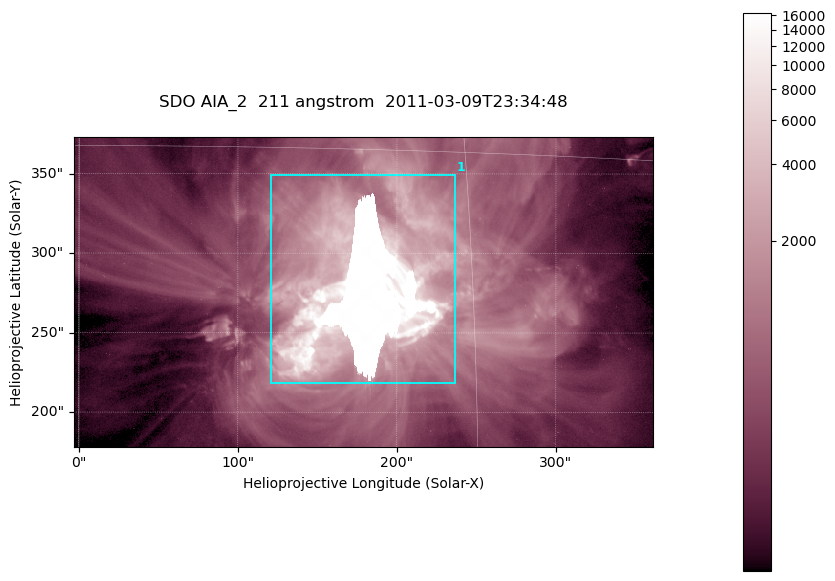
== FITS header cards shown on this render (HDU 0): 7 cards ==
TELESCOP= 'SDO     '           /
INSTRUME= 'AIA_2   '           /
WAVELNTH=                  211 /
WAVEUNIT= 'angstrom'           /
DATE-OBS= '2011-03-09T23:34:48.62' /
CTYPE1  = 'HPLN-TAN'           /
CTYPE2  = 'HPLT-TAN'           /

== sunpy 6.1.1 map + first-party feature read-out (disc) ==
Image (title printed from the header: SDO AIA_2  211 angstrom  2011-03-09T23:34:48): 606 x 324 px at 0.601 arcsec/px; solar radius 967 arcsec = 1609 px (partial field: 2.4% of the solar disc is inside the frame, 100% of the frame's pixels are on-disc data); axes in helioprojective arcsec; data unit not stated in the header (colour bar unlabelled)
Pointing: header CRPIX1/2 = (2040.79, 2040.71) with CRVAL1/2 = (0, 0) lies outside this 606 x 324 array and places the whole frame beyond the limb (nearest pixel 1.39 R_sun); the SolarSoft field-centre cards XCEN/YCEN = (178.9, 275.7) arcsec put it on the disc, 1862 arcsec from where CRPIX/CRVAL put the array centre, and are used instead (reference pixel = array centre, CRVAL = XCEN/YCEN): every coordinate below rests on XCEN/YCEN
Orientation: roll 0.0564 deg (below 1 deg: not rotated)
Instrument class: DISC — disc imager (sunpy class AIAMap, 211 A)
Bright regions (active regions / flare kernels): reference = the on-disc median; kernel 5 px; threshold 5 sigma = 2124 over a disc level ~497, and >= 1.15x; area >= 196 px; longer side >= 4 px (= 2.4 arcsec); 1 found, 1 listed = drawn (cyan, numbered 1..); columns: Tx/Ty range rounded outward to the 2 arcsec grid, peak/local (2 s.f.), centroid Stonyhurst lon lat
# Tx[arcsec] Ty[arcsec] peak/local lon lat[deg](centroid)
1 120..238 218..350 33 +11 +9